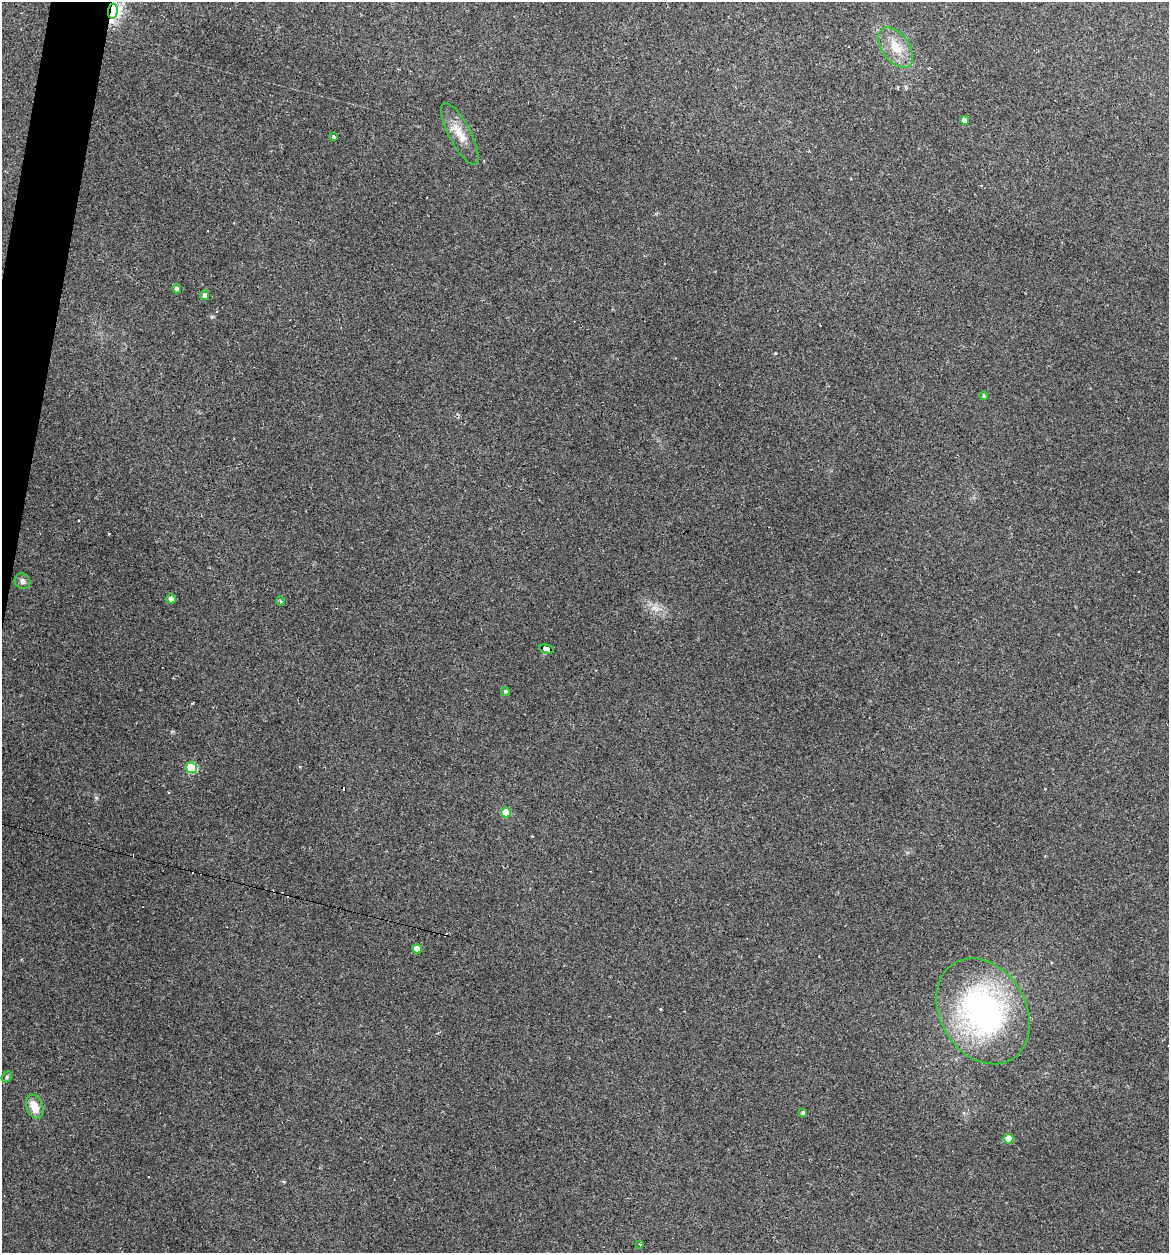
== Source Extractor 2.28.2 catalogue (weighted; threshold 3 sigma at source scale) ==
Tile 11 of 4 x 4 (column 3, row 3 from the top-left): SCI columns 2453-3619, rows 1252-2502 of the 5029 x 5032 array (HDU 1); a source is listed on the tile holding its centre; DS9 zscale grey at full resolution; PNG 1171 x 1255 px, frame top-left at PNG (2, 2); each listed source drawn as its Kron ellipse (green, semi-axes under 4 px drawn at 4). Shown black and unused: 2% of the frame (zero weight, under 2 of 3 exposures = <1% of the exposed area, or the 3 px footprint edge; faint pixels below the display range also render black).
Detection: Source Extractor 2.28.2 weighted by HDU 2 'WHT'; one run over the whole footprint, this tile lists its part. Background 0.137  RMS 0.007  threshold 0.0314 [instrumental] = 3 sigma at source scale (4.5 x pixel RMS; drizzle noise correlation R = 1.50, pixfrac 1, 0.05/0.05 arcsec/px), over >= 5 px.
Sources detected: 29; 7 cosmic-ray / hot-pixel residue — neither listed nor drawn; the other 22 listed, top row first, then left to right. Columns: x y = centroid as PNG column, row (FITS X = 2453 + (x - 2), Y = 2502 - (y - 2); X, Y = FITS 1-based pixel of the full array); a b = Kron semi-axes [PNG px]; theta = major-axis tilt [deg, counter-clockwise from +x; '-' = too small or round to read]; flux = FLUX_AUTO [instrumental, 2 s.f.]
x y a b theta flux
113 11 7 5 84 260
896 47 23 13 -53 14
965 120 4 4 - 4.3
460 134 34 11 -62 11
334 136 4 3 - 1.2
177 289 4 4 - 2.4
205 295 4 4 - 3.3
984 396 4 4 - 1.1
22 581 8 7 - 2.6
171 599 4 4 - 3.3
280 601 5 3 - 0.88
547 649 7 4 -15 52
505 691 4 4 - 1.2
192 768 5 5 - 43
506 812 5 5 - 18
417 949 5 4 - 7.1
983 1011 56 43 -59 170
7 1077 6 5 - 1.2
35 1107 12 8 -70 10
803 1113 4 3 - 1.4
1008 1139 5 5 - 11
640 1244 3 2 - 0.66
Overlapping masked pixels (flux is a lower limit): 2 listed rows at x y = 113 11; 547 649
Isophote crosses this tile's border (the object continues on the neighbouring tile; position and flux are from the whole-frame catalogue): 1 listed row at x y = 113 11